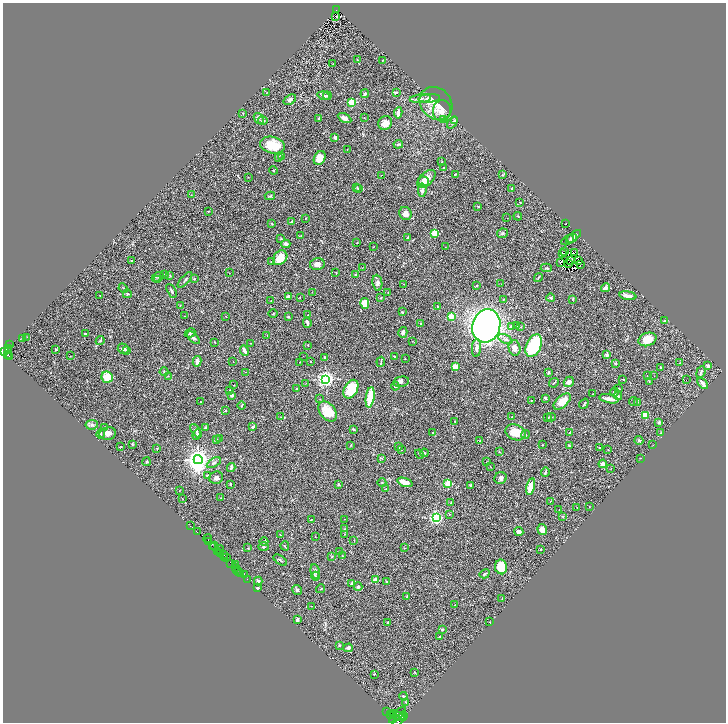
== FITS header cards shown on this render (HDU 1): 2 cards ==
NAXIS1  =                 1447
NAXIS2  =                 1440

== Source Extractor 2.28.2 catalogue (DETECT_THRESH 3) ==
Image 1447 x 1440 px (HDU 1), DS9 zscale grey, zoomed out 1/2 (1 PNG px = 2 x 2 image px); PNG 728 x 724 px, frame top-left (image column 2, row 1439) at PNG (3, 3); each listed source drawn as its Kron ellipse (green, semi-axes under 4 px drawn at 4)
Background 0.344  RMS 0.019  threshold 0.056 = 3 sigma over >= 5 px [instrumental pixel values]
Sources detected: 403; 43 cannot appear on this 1/2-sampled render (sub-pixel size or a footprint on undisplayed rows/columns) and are neither listed nor drawn; the other 360 listed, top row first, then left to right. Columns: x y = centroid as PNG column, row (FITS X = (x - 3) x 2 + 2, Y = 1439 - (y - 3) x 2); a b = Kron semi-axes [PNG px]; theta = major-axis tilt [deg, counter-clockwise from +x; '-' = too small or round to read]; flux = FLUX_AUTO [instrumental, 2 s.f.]
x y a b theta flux
337 10 3 2 - 31
336 16 2 2 - 6.1
357 59 2 2 - 1.2
382 60 2 1 - 1.8
333 64 2 2 - 1.2
396 92 4 3 - 6.7
267 93 3 1 - 1.2
365 94 4 3 - 8.5
323 96 6 3 -17 11
327 96 4 3 - 5.3
429 98 11 4 4 19
420 99 11 3 7 9.8
290 100 7 4 33 11
352 102 3 3 - 250
436 103 18 15 -48 74
442 111 10 9 - 29
243 113 2 2 - 2
398 113 5 3 - 24
319 118 3 2 - 2.2
345 118 7 4 -28 17
364 118 2 2 - 0.99
259 119 6 4 -51 7.5
443 120 3 2 - 2.7
263 121 5 3 - 6.4
455 121 4 3 - 3
385 123 7 6 - 27
452 123 7 3 51 5.3
335 137 3 3 - 7.3
398 144 5 2 - 5.9
272 145 12 8 -11 76
347 149 2 1 - 1
281 156 3 2 - 2.1
278 158 4 2 - 2.5
320 158 7 5 61 50
442 161 4 2 - 2.4
443 168 3 2 - 1.5
274 170 4 2 - 2.4
455 174 3 2 - 3.4
381 175 2 1 - 1
503 175 4 2 - 2.3
248 177 2 2 - 1.4
426 179 11 6 44 43
423 181 5 5 - 17
357 187 3 2 - 2.2
358 189 3 2 - 2.2
512 189 3 2 - 2.3
422 190 6 4 85 15
191 195 3 3 - 2.2
270 196 5 3 - 5.1
520 202 2 2 - 4.4
478 206 3 2 - 3.1
208 211 2 2 - 6.7
406 213 7 6 - 24
518 216 4 2 - 1.9
306 218 2 2 - 2
507 218 2 1 - 2.1
291 222 4 3 - 4.8
566 223 2 1 - 2.9
272 224 2 2 - 2.1
435 233 3 2 - 170
502 233 5 4 - 6.3
301 235 2 2 - 1.9
408 237 3 2 - 7
573 237 9 3 37 12
572 238 5 3 - 7.3
281 239 2 2 - 1.9
568 240 7 3 29 3.6
357 243 2 1 - 1.4
286 244 4 4 - 10
373 247 3 2 - 1.7
445 247 2 1 - 1.1
565 251 2 1 - 1.3
575 252 3 2 - 2
562 253 3 2 - 2.6
280 258 8 6 50 55
571 260 3 1 - 1.5
131 261 2 2 - 3.1
271 261 2 2 - 3.7
578 261 2 1 - 0.52
560 263 3 2 - 2.6
317 264 7 6 - 18
569 264 2 1 - 1.4
580 264 2 1 - 0.9
362 268 3 2 - 1.2
546 268 5 2 - 4.1
229 273 2 1 - 0.87
336 273 2 2 - 2
165 274 2 1 - 1
356 275 4 3 - 4.3
170 276 4 2 - 2.9
158 277 6 4 27 6.4
538 278 4 2 - 2.3
194 279 2 2 - 8.3
157 280 3 2 - 1.8
185 280 10 2 48 5.3
377 283 8 5 -83 11
404 284 3 2 - 1.5
501 284 2 2 - 1.2
477 286 3 2 - 1.9
123 288 5 2 - 3
606 288 4 3 - 20
171 291 7 3 -61 7.3
312 292 2 1 - 0.85
388 292 3 2 - 1.5
127 294 4 3 - 4.2
100 295 2 2 - 2.3
288 296 4 3 - 10
628 296 8 3 -9 23
300 297 3 2 - 1.9
381 298 2 2 - 7.9
551 298 4 3 - 5.1
503 299 2 2 - 6.8
573 299 2 2 - 2.6
271 301 4 2 - 2.8
365 303 5 4 - 59
180 305 2 2 - 1.6
438 307 2 2 - 3.8
402 312 2 2 - 3.1
273 314 4 2 - 2.8
308 315 2 1 - 2
184 316 2 1 - 1.1
226 316 2 1 - 1
451 316 2 2 - 120
288 317 3 2 - 3.9
665 320 4 3 - 3.4
307 323 5 2 - 11
421 323 2 2 - 8.1
486 326 17 14 74 1900
511 326 4 3 - 9.4
516 326 4 2 - 4.3
521 327 2 2 - 1.6
403 332 5 4 - 11
190 333 5 3 - 6.6
85 334 2 2 - 3.3
267 336 2 2 - 1.5
27 337 2 2 - 1.3
23 338 3 2 - 4.9
193 338 8 3 -45 8.2
505 339 8 4 -26 12
647 339 9 6 18 52
100 341 4 2 - 5.2
412 341 3 2 - 1.4
215 342 3 2 - 1.5
250 343 2 1 - 1.8
10 345 3 1 - 22
308 345 2 2 - 1.8
534 345 12 7 65 220
476 348 9 4 87 17
515 348 8 6 -77 21
8 349 4 2 - 230
123 349 5 5 - 13
56 350 3 2 - 4.6
127 350 4 3 - 3.4
244 350 5 3 - 20
4 351 3 2 - 420
8 351 4 2 - 230
8 354 4 2 - 230
607 355 2 2 - 33
70 356 2 1 - 0.9
303 356 2 1 - 1.8
395 356 3 2 - 3.5
9 357 3 2 - 110
325 357 3 2 - 5.2
405 359 2 1 - 1.6
197 361 5 3 - 17
310 361 2 1 - 1.4
233 362 2 1 - 0.87
300 362 2 2 - 1.4
381 362 5 2 - 3.7
615 363 3 2 - 4.9
679 363 2 2 - 1.3
708 366 4 3 - 10
455 367 4 3 - 77
660 367 2 2 - 4.8
164 372 4 2 - 2.9
245 372 2 2 - 1.3
701 372 6 2 68 9
548 373 2 2 - 13
168 376 3 2 - 2.2
647 376 2 2 - 1.3
654 376 2 1 - 0.81
107 377 6 5 - 71
326 379 3 3 - 1800
623 379 3 2 - 2.2
686 380 2 1 - 22
649 381 3 2 - 1.9
401 382 8 5 12 8.1
569 382 5 4 - 20
306 383 2 2 - 1.6
554 383 5 2 - 3.5
703 383 6 3 -49 16
234 385 2 1 - 0.8
395 386 4 3 - 4.4
618 388 2 2 - 2.3
296 389 2 2 - 2.7
351 389 10 6 62 93
230 391 3 2 - 2.4
614 392 4 3 - 10
592 394 2 1 - 1.3
232 395 3 2 - 12
618 396 4 3 - 3.8
370 397 10 3 82 130
545 398 2 2 - 26
320 399 2 2 - 1.7
609 399 10 3 -11 32
532 400 3 1 - 1.8
200 401 2 2 - 1.6
562 401 10 5 42 46
634 402 4 2 - 2.3
638 402 3 2 - 1.4
584 404 5 2 - 3.5
242 405 4 2 - 2.2
226 410 2 2 - 4
328 411 11 7 -52 78
645 415 4 3 - 57
281 417 3 1 - 1.6
512 417 2 1 - 2.1
548 417 2 2 - 1.8
551 417 4 2 - 3.3
455 422 3 2 - 3.8
659 422 3 3 - 7
92 425 6 5 - 7.9
253 427 4 3 - 9.2
105 428 3 3 - 3.9
205 428 4 2 - 4.3
354 430 3 2 - 3.9
196 431 7 3 -57 7.4
516 432 10 7 -22 80
570 432 3 2 - 2.3
108 433 8 6 10 19
432 433 2 2 - 3.5
661 433 4 2 - 1.9
101 434 5 2 - 4.1
197 435 5 3 - 6.1
525 435 4 3 - 3.9
219 438 3 2 - 3
217 439 3 3 - 3.4
639 440 4 3 - 7.3
480 441 3 2 - 2.8
132 444 3 3 - 2.4
351 445 3 2 - 1.7
542 445 2 2 - 1.4
569 445 3 3 - 2.9
653 445 2 2 - 1.1
121 446 3 2 - 1.7
398 447 3 2 - 5.2
157 448 2 2 - 7.2
600 448 3 3 - 3.3
402 450 2 1 - 0.89
608 450 3 2 - 1.3
499 452 3 2 - 1.7
424 453 4 3 - 4.6
419 454 5 2 - 2.5
382 458 3 2 - 2.1
641 458 2 2 - 3.2
198 460 4 4 - 4300
146 462 4 2 - 5.3
487 462 3 3 - 2.3
214 463 8 3 31 11
603 464 4 3 - 22
490 466 2 1 - 0.89
231 468 4 2 - 12
611 468 2 1 - 0.89
545 472 5 2 - 5.4
207 475 4 3 - 3.7
216 478 7 6 - 12
501 478 6 5 - 11
405 482 8 3 -19 33
382 483 4 3 - 3.1
448 483 3 3 - 170
230 484 3 2 - 2.4
338 484 2 2 - 8.7
471 485 2 2 - 18
531 486 8 4 75 47
386 489 4 3 - 4
179 491 3 2 - 1.2
221 498 3 2 - 1.4
182 499 2 1 - 1.1
550 501 3 2 - 1.8
451 502 3 3 - 2.1
589 507 3 2 - 1.9
577 508 2 2 - 1.2
559 510 2 1 - 1.5
449 514 3 3 - 3
563 516 3 3 - 3.6
436 517 3 3 - 800
311 519 4 1 - 1.4
344 519 2 1 - 2.6
190 526 2 1 - 31
344 529 3 2 - 1.8
542 530 6 4 -73 23
519 531 4 4 - 13
197 532 3 2 - 500
280 534 4 2 - 2.4
344 534 2 1 - 1.1
315 537 2 2 - 1.6
208 538 4 2 - 130
354 540 3 1 - 1.4
208 542 3 2 - 260
264 542 4 3 - 8.9
215 546 4 2 - 340
285 546 4 3 - 3.9
212 547 3 1 - 140
263 547 5 3 - 4
248 548 3 2 - 1.7
404 548 3 2 - 2.2
541 549 2 2 - 3.8
220 550 5 2 - 240
218 552 3 1 - 140
340 552 3 2 - 1.8
221 554 3 1 - 140
224 555 3 2 - 420
332 556 4 3 - 2.4
342 556 4 2 - 2.4
224 557 3 1 - 180
226 558 3 2 - 300
280 560 7 3 -35 4.9
231 563 2 2 - 580
235 565 2 1 - 23
501 567 7 6 - 93
235 568 2 1 - 210
237 569 2 2 - 22
239 571 3 2 - 41
315 571 7 4 -83 9.4
241 573 2 1 - 20
244 574 2 1 - 61
485 574 5 3 - 4.9
316 576 4 3 - 4.5
247 579 2 1 - 11
376 580 2 2 - 43
258 581 4 3 - 8.6
387 582 2 2 - 10
352 583 4 3 - 8.4
358 587 4 3 - 6.2
257 588 3 2 - 3.7
321 589 4 3 - 3.4
297 590 5 4 - 5.2
407 597 3 2 - 2.3
502 598 4 1 - 1.5
455 605 2 1 - 2
311 606 2 1 - 1.8
297 620 3 2 - 7.4
388 622 2 2 - 2.9
490 622 2 1 - 1.4
442 629 3 3 - 5.7
440 637 2 2 - 1.4
339 645 3 2 - 6
348 648 5 4 - 10
414 672 2 2 - 2.6
374 674 3 1 - 2
403 696 4 3 - 4.9
406 702 4 3 - 4
387 711 2 1 - 91
390 714 3 2 - 1200
393 714 3 2 - 1100
397 715 11 2 45 2400
393 716 4 2 - 1900
401 716 6 4 -12 1700
403 716 4 2 - 520
399 720 8 4 48 2200
At the frame edge (FLAGS 8, measured only in part): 1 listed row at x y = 399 720
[43 sub-pixel or undisplayed-footprint detections neither listed nor drawn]